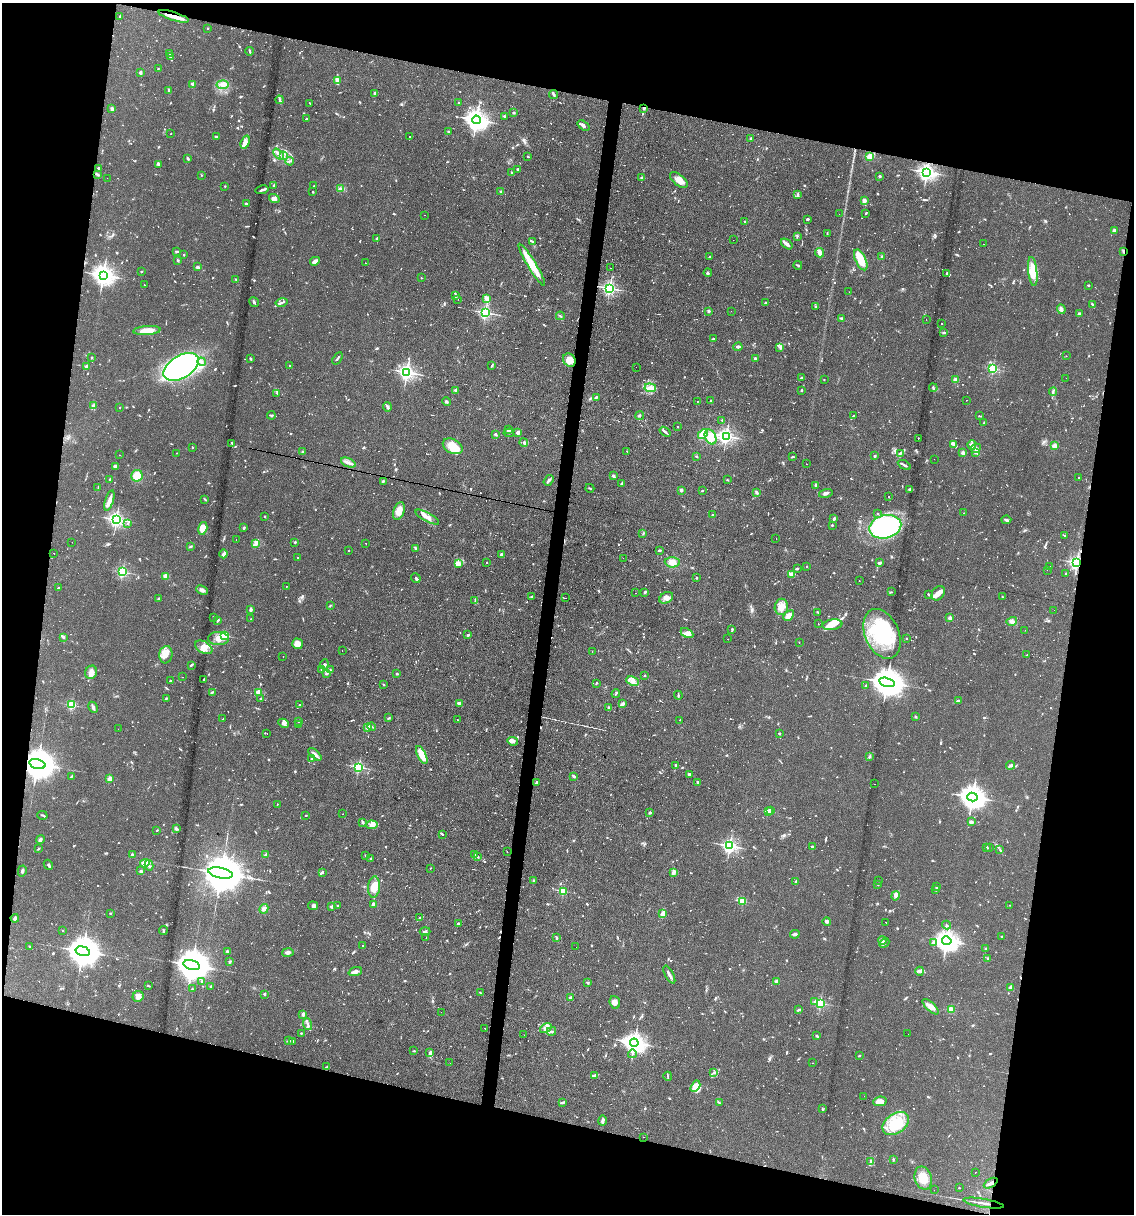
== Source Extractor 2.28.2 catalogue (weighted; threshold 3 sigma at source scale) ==
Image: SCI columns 233-4758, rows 1-4847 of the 4873 x 4847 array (HDU 1 of 3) = the unmasked area's bounding box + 8 px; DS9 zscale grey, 4 x 4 block average (1 PNG px = mean of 4 x 4 image px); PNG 1136 x 1216 px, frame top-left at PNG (2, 3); each listed source drawn as its Kron ellipse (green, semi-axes under 4 px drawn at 4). Shown black and unused: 26% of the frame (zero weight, under 2 of 3 exposures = <1% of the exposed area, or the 3 px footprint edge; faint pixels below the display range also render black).
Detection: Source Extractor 2.28.2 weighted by HDU 2 'WHT'. Background 0.082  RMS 0.0055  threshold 0.0245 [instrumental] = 3 sigma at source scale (4.5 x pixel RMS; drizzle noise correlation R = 1.50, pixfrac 1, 0.05/0.05 arcsec/px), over >= 5 px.
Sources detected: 1530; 12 too faint to see at this stretch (4 x 4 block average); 2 inside a brighter object's white glare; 175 cosmic-ray / hot-pixel residue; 1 long thin detection or spike segment (spike, bleed or trail) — neither listed nor drawn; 22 coinciding with a brighter row at this scale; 60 inside a brighter listed object's ellipse — not listed separately; of the other 1258, all 500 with FLUX_AUTO >= 2.44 (the completeness limit of this list) listed and drawn (758 fainter detections not listed), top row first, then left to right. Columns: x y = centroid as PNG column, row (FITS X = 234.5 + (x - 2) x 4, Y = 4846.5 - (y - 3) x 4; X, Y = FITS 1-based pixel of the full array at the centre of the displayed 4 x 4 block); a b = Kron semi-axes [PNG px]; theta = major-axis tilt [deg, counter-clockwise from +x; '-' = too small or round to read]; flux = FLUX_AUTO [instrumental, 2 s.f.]
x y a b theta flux
120 16 3 2 - 2.8
174 16 16 3 -17 31
207 28 2 2 - 2.8
250 51 4 2 - 4.9
170 53 4 2 - 3.1
171 57 4 2 - 5.1
158 69 2 2 - 6.4
140 72 3 2 - 8.1
337 80 4 3 - 6.3
193 84 3 2 - 6.2
223 85 6 4 -5 15
169 90 4 2 - 6.7
374 93 3 2 - 4.7
554 94 4 2 - 9.7
280 100 4 2 - 4.6
310 103 3 2 - 2.4
459 103 2 2 - 14
644 108 4 2 - 3.8
112 109 2 2 - 39
514 113 2 2 - 16
504 116 3 2 - 3.3
306 119 2 2 - 12
476 120 4 4 - 2700
583 125 6 4 -35 8.9
448 131 2 2 - 2.7
171 134 2 2 - 2.5
216 136 4 2 - 3.8
410 137 2 2 - 5.8
751 138 2 2 - 15
245 142 7 3 71 23
279 154 6 3 -46 11
283 156 3 2 - 5.6
528 157 2 2 - 2.5
870 157 2 2 - 190
188 159 3 2 - 5.5
290 161 4 2 - 3.7
159 165 4 3 - 6.5
98 168 2 2 - 15
518 169 2 2 - 4.9
927 172 3 2 - 1600
511 173 2 2 - 3.8
97 174 3 2 - 4.5
201 175 2 2 - 3.7
880 176 2 2 - 23
107 178 2 2 - 3.3
642 178 3 2 - 6.3
679 180 10 5 -40 33
274 185 2 2 - 2.6
225 186 2 2 - 5.9
314 186 2 2 - 2.5
341 189 4 3 - 7.4
262 190 6 2 13 7.7
501 191 3 2 - 3.6
313 192 2 2 - 5.1
797 194 3 2 - 3.9
274 198 5 4 - 9.3
864 201 4 3 - 8.4
246 204 3 2 - 5.2
866 213 3 2 - 4.3
839 214 2 2 - 2.8
424 215 2 2 - 4.4
807 219 3 2 - 5.6
745 221 2 2 - 2.7
1114 231 3 3 - 9.6
827 233 2 2 - 3.1
797 236 4 2 - 3.6
377 239 3 2 - 6.5
733 240 2 2 - 8.7
533 241 4 2 - 4
787 244 7 3 -38 11
983 244 2 2 - 3.4
176 251 4 2 - 4.8
1123 251 4 2 - 3.9
820 253 5 3 - 17
184 255 2 2 - 3.2
710 257 3 2 - 5.2
882 257 2 2 - 22
861 260 11 5 -66 64
177 261 4 2 - 2.7
315 261 5 2 - 16
365 263 2 2 - 4.4
532 265 25 4 -59 86
798 265 4 2 - 3.2
197 267 3 2 - 3.5
610 268 2 2 - 5.4
1033 271 14 4 -84 59
141 272 2 2 - 9.8
708 273 4 2 - 3.4
947 273 2 2 - 5.7
103 275 4 3 - 2600
421 278 2 2 - 5.7
236 280 3 2 - 2.7
144 285 2 2 - 3.8
1088 285 2 2 - 5
610 288 2 2 - 920
849 292 2 2 - 3.8
455 296 3 2 - 3.7
486 298 2 2 - 3.6
458 299 2 2 - 16
254 302 5 2 - 4.3
281 302 6 2 13 6
765 303 2 2 - 8.7
1092 304 4 2 - 5
816 306 3 2 - 3.5
1061 309 5 2 - 14
709 311 3 3 - 4.2
731 311 2 2 - 5.5
485 313 2 2 - 720
1079 314 3 2 - 11
560 316 4 2 - 3.1
842 318 4 2 - 3.6
926 319 2 2 - 4.2
941 324 2 2 - 3.6
147 331 14 4 5 49
944 333 4 2 - 6.3
713 339 3 2 - 3.1
738 347 4 2 - 7
780 347 4 2 - 5.1
1066 356 2 2 - 2.5
91 358 2 2 - 13
250 358 3 2 - 4
337 358 7 2 56 4.8
755 358 3 2 - 5.4
569 360 7 6 - 33
202 362 4 3 - 7.4
289 365 2 2 - 4.5
86 366 2 2 - 36
492 366 3 2 - 3.8
181 367 19 11 31 1500
636 367 2 2 - 2.8
993 369 2 2 - 370
407 372 3 2 - 1300
801 378 2 2 - 8.2
1066 378 2 2 - 8.7
824 379 2 2 - 5.1
956 380 2 2 - 93
650 388 6 4 -6 16
933 388 4 2 - 6.1
456 390 4 2 - 3.5
802 390 2 2 - 4.1
1053 392 4 2 - 3.9
277 393 3 2 - 3.1
596 397 2 2 - 4.5
966 400 2 2 - 2.4
711 401 2 2 - 10
446 402 4 2 - 5.5
697 402 2 2 - 31
94 406 3 2 - 3.1
120 407 2 2 - 2.7
387 407 4 2 - 8.3
271 415 4 2 - 7.1
640 415 4 2 - 4.1
853 416 3 2 - 2.7
979 416 3 2 - 2.5
722 420 2 2 - 3
984 423 3 2 - 2.5
677 426 2 2 - 3.7
508 430 3 2 - 2.5
518 432 3 3 - 11
665 432 6 2 -38 7.4
509 433 5 2 - 4.8
496 434 4 2 - 4.6
703 434 6 4 44 50
726 436 2 2 - 1100
711 437 8 5 -64 45
918 438 2 2 - 6
232 443 4 2 - 3.8
524 443 4 2 - 5.6
954 444 3 2 - 5.1
972 445 5 2 - 8.6
453 446 10 7 -28 63
1055 446 2 2 - 120
192 447 2 2 - 2.5
976 448 5 2 - 4.5
627 451 2 2 - 3.6
303 452 3 2 - 7.5
975 452 2 2 - 24
176 453 2 2 - 2.5
900 453 3 2 - 4.3
963 453 2 2 - 51
119 455 2 2 - 4.2
696 456 3 2 - 2.5
875 456 2 2 - 6.6
792 457 4 2 - 3.2
934 459 2 2 - 39
348 463 8 3 -23 13
806 464 2 2 - 4.2
904 465 7 2 -28 8.8
115 466 2 2 - 12
137 476 6 5 - 46
613 476 3 2 - 7.9
1079 478 2 2 - 4.5
110 479 2 2 - 21
548 480 6 2 53 8.7
727 480 3 2 - 2.7
383 481 3 2 - 4.1
622 483 4 2 - 5.8
815 485 3 2 - 5.7
98 487 4 2 - 2.6
590 488 4 2 - 3.2
910 489 4 2 - 4
681 490 2 2 - 34
702 491 3 2 - 2.7
757 492 3 2 - 7.7
826 493 7 3 17 8.4
888 496 2 2 - 5.1
205 499 4 2 - 2.9
109 501 10 3 73 23
399 511 9 5 70 28
964 513 2 2 - 2.9
877 514 2 2 - 2.7
713 515 2 2 - 8.1
265 516 2 2 - 11
427 517 13 3 -29 15
116 519 2 2 - 1200
834 519 4 2 - 6.7
1006 520 5 2 - 6.7
128 524 2 2 - 3.4
832 525 2 2 - 3.6
885 527 16 11 14 520
203 528 6 4 75 42
244 528 4 2 - 3.8
643 534 3 2 - 2.6
1065 536 2 2 - 8
776 538 2 2 - 2.9
236 540 2 2 - 3.1
72 542 2 2 - 3.5
295 542 2 2 - 11
366 543 2 2 - 4.7
256 544 4 3 - 7
190 546 4 2 - 2.9
415 548 3 2 - 4.1
349 550 2 2 - 5.3
659 550 3 2 - 4.3
54 553 2 2 - 6.5
224 554 4 2 - 14
501 555 3 3 - 8.4
298 558 2 2 - 3.3
623 558 2 2 - 8
672 562 8 5 -3 30
1077 562 2 2 - 950
459 563 4 3 - 7.9
486 563 2 2 - 2.9
879 563 3 2 - 7.5
807 566 2 2 - 6
1049 566 2 2 - 2.6
797 569 3 2 - 5.3
1047 570 2 2 - 7.5
122 572 2 2 - 500
791 574 3 2 - 22
1066 574 2 2 - 7.5
166 576 3 3 - 15
416 578 5 3 - 5.1
696 578 2 2 - 2.8
859 580 2 2 - 3.6
286 586 2 2 - 2.5
58 588 3 2 - 3.2
202 590 6 3 -24 9.1
645 592 3 2 - 8.5
891 592 2 2 - 2.7
635 593 2 2 - 2.6
938 593 8 6 52 20
928 594 3 2 - 3.2
531 596 3 2 - 3.5
1002 597 2 2 - 4.3
565 598 2 2 - 3.1
666 598 7 5 29 17
159 599 2 2 - 6.2
475 601 3 3 - 3.5
330 605 3 2 - 2.8
781 607 8 6 81 26
251 610 4 2 - 8.1
1054 610 2 2 - 5.6
817 612 3 2 - 3.2
789 615 6 3 44 37
213 617 2 2 - 2.4
950 618 2 2 - 42
251 619 2 2 - 2.7
218 620 4 2 - 3.2
1012 621 5 3 - 9
818 624 2 2 - 16
832 625 10 5 8 41
732 629 2 2 - 3.4
1025 630 2 2 - 2.9
687 633 7 4 -28 13
882 634 26 17 -67 250
468 635 2 2 - 4.5
225 636 2 2 - 230
63 638 3 2 - 2.7
906 638 2 2 - 8.8
218 639 10 6 -2 33
728 639 2 2 - 9.5
799 642 2 2 - 2.6
297 644 5 5 - 24
204 647 9 6 -29 27
342 651 2 2 - 2.6
592 651 2 2 - 2.8
166 655 8 6 81 30
1027 655 2 2 - 6
283 657 2 2 - 2.7
324 664 5 3 - 6.9
191 665 3 2 - 5.7
322 669 3 2 - 2.9
330 670 4 2 - 3.9
91 672 7 6 - 16
326 674 2 2 - 2.4
397 674 2 2 - 16
645 676 2 2 - 6
182 677 2 2 - 3.4
204 679 3 2 - 2.5
170 681 2 2 - 4.8
633 681 6 4 -25 17
887 682 8 4 -13 8600
596 683 2 2 - 5.1
383 684 2 2 - 2.5
866 686 3 2 - 2.7
212 692 3 2 - 4.6
258 692 2 2 - 84
616 694 4 2 - 3.8
678 695 4 2 - 3.6
166 698 2 2 - 3.2
261 698 2 2 - 13
958 701 2 2 - 24
459 703 3 2 - 9.9
622 704 3 2 - 16
71 705 2 2 - 330
300 705 3 2 - 3.6
93 707 6 2 -64 11
609 708 3 3 - 5.4
915 717 2 2 - 7.1
389 718 3 2 - 2.6
223 719 2 2 - 2.8
457 720 2 2 - 2.5
679 720 2 2 - 2.5
298 721 2 2 - 3.4
283 723 5 4 - 13
298 725 2 2 - 3.4
368 727 2 2 - 110
372 727 4 2 - 3.2
118 729 2 2 - 4.3
267 733 2 2 - 6.9
779 734 2 2 - 6.1
513 741 5 4 - 10
315 754 8 3 -43 12
422 755 10 3 -64 59
869 757 2 2 - 3.8
311 759 2 2 - 6.8
37 764 8 4 -14 10000
675 765 2 2 - 4.1
1011 765 5 2 - 7.8
359 767 2 2 - 540
689 774 2 2 - 10
72 776 3 2 - 4.4
574 777 2 2 - 7.4
109 779 2 2 - 70
698 782 3 2 - 6.1
536 783 2 2 - 6.8
875 784 2 2 - 4.3
972 797 5 3 - 4400
277 804 2 2 - 4
770 810 2 2 - 5
768 812 2 2 - 120
650 813 3 2 - 5.3
343 814 2 2 - 3.5
42 815 5 2 - 3.7
306 815 2 2 - 2.5
362 822 4 2 - 4.9
971 822 4 3 - 6.1
371 825 6 3 9 11
176 828 4 2 - 4.6
157 830 2 2 - 2.5
442 834 2 2 - 3.5
40 840 4 3 - 6.4
730 846 2 2 - 960
812 846 3 2 - 3.6
987 848 4 2 - 2.9
989 848 2 2 - 3.3
38 849 4 2 - 2.8
1000 850 4 2 - 3.3
507 851 2 2 - 2.6
475 854 3 2 - 3
132 855 3 2 - 7.4
266 855 2 2 - 39
366 855 2 2 - 2.9
478 857 2 2 - 3.4
371 859 3 2 - 2.5
145 863 5 3 - 65
48 865 5 2 - 5.8
149 865 5 2 - 6.7
430 868 2 2 - 3.4
22 871 5 2 - 7.7
141 871 4 3 - 4.7
322 872 3 2 - 5.9
220 873 12 5 -11 20000
673 873 3 2 - 4.7
533 881 2 2 - 2.5
796 881 3 2 - 5.3
878 881 2 2 - 3.1
878 884 2 2 - 4.3
374 887 10 6 84 49
936 887 4 2 - 4
936 889 3 2 - 3.5
563 891 2 2 - 250
895 896 5 2 - 19
742 901 2 2 - 200
373 904 2 2 - 39
337 905 2 2 - 2.5
1010 905 2 2 - 2.6
313 906 5 3 - 11
332 906 3 3 - 6.3
264 909 5 4 - 12
110 913 2 2 - 2.8
663 914 4 3 - 32
15 918 4 3 - 9.3
419 918 3 2 - 2.7
827 921 4 3 - 6.7
886 922 2 2 - 5.5
458 924 3 2 - 8
947 925 4 2 - 4.2
163 930 4 2 - 2.9
62 931 2 2 - 4.5
425 931 5 2 - 4.3
795 934 5 2 - 12
1001 937 3 2 - 2.8
426 938 2 2 - 9.1
556 938 4 2 - 4.4
883 940 4 2 - 4.7
947 941 4 3 - 3200
934 942 2 2 - 30
884 943 5 3 - 7.3
363 946 3 2 - 2.9
30 947 3 2 - 4.1
576 947 2 2 - 5
985 949 2 2 - 15
83 951 7 4 -15 9300
227 951 3 2 - 4.2
288 953 5 3 - 11
988 958 4 2 - 3.6
229 962 2 2 - 24
192 965 8 4 -15 11000
355 971 7 2 20 21
920 971 4 3 - 11
669 975 10 2 -62 12
202 981 4 2 - 3.4
776 981 2 2 - 48
588 982 3 2 - 4.9
148 986 3 2 - 2.6
211 986 3 2 - 2.7
1010 987 2 2 - 60
192 989 2 2 - 7
480 993 4 2 - 4
264 994 2 2 - 14
138 996 6 5 - 13
570 998 2 2 - 28
814 1001 2 2 - 4.5
615 1002 6 5 - 19
820 1003 2 2 - 410
931 1007 10 4 -43 20
798 1010 4 2 - 4.7
951 1010 2 2 - 180
441 1012 2 2 - 7
303 1014 2 2 - 51
308 1024 6 2 -71 8.3
485 1028 2 2 - 4.7
546 1028 6 3 33 12
552 1031 5 2 - 4.9
301 1033 2 2 - 3.2
908 1034 2 2 - 4.3
524 1035 2 2 - 2.4
817 1036 3 2 - 6.8
289 1041 3 2 - 3.3
292 1041 4 2 - 6.8
634 1043 4 3 - 2800
414 1051 2 2 - 2.7
430 1053 4 4 - 7.7
632 1054 4 2 - 5.3
859 1056 2 2 - 2.9
450 1063 2 2 - 2.8
812 1063 2 2 - 8.5
326 1067 3 2 - 3.2
714 1072 3 2 - 3.4
594 1075 3 3 - 5.6
668 1076 4 2 - 3.5
695 1086 6 4 58 58
864 1096 2 2 - 3.4
880 1101 7 4 9 24
563 1102 4 2 - 7.8
719 1102 3 2 - 2.6
822 1109 3 2 - 2.8
603 1121 5 2 - 11
896 1124 14 9 34 130
643 1137 2 2 - 4.7
893 1160 2 2 - 4
871 1161 3 3 - 6.7
975 1172 2 2 - 15
923 1178 12 8 -76 52
991 1183 7 3 29 11
959 1188 2 2 - 5.1
934 1190 2 2 - 4.2
983 1203 20 2 -9 16
Overlapping masked pixels (flux is a lower limit): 9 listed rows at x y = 174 16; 644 108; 927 172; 1123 251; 569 360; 1077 562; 37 764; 991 1183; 983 1203
Diffuse or blended objects may show on this block-average render without a row.